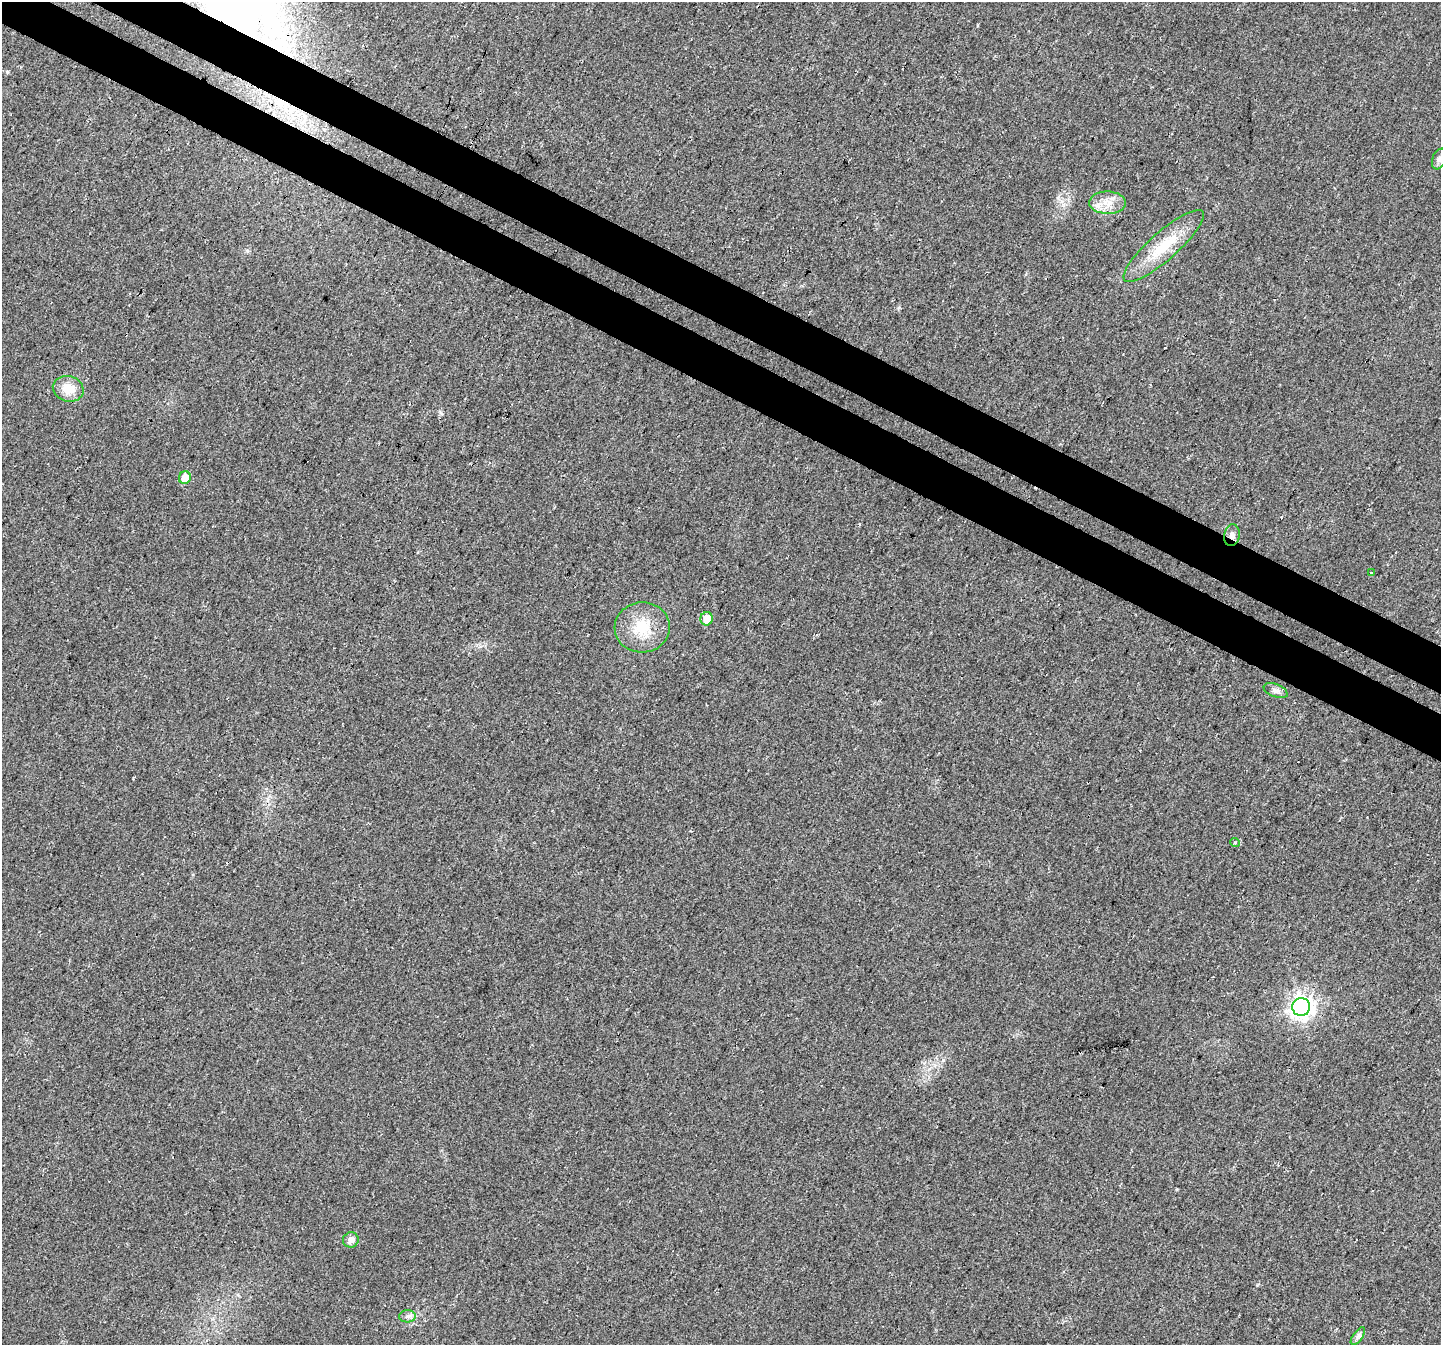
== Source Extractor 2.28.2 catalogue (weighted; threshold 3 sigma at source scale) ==
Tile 11 of 4 x 4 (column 3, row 3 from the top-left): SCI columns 2909-4347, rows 1597-2939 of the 5830 x 5942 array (HDU 1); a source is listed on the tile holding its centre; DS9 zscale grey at full resolution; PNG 1443 x 1347 px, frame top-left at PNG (2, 2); each listed source drawn as its Kron ellipse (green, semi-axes under 4 px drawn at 4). Shown black and unused: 7% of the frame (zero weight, under 3 of 4 exposures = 5% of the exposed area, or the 3 px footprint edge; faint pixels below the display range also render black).
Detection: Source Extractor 2.28.2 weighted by HDU 2 'WHT'; one run over the whole footprint, this tile lists its part. Background 0.023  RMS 0.0072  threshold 0.0325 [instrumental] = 3 sigma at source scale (4.5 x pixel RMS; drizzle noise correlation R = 1.50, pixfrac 1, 0.0396/0.0396 arcsec/px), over >= 5 px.
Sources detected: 16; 1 cosmic-ray / hot-pixel residue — neither listed nor drawn; the other 15 listed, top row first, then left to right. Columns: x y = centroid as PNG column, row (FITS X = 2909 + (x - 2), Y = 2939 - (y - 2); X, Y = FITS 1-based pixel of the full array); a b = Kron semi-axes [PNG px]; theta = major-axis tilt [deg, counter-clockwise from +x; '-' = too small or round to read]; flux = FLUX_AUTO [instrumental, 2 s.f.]
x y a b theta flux
1439 159 11 7 68 2.9
1107 203 18 11 -1 10
1164 246 52 14 41 29
68 389 15 12 -16 13
185 478 6 6 - 10
1232 535 11 7 79 3.3
1371 573 3 3 - 2.1
707 619 6 6 - 8.8
642 627 27 25 3 25
1276 691 12 6 -22 3.3
1235 842 5 3 - 0.78
1301 1007 9 9 - 490
351 1240 8 7 - 4.3
407 1316 8 6 3 2.5
1358 1336 10 5 55 2.3
Overlapping masked pixels (flux is a lower limit): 1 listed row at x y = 1232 535
Isophote crosses this tile's border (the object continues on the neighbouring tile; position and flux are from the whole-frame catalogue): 1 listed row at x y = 1439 159